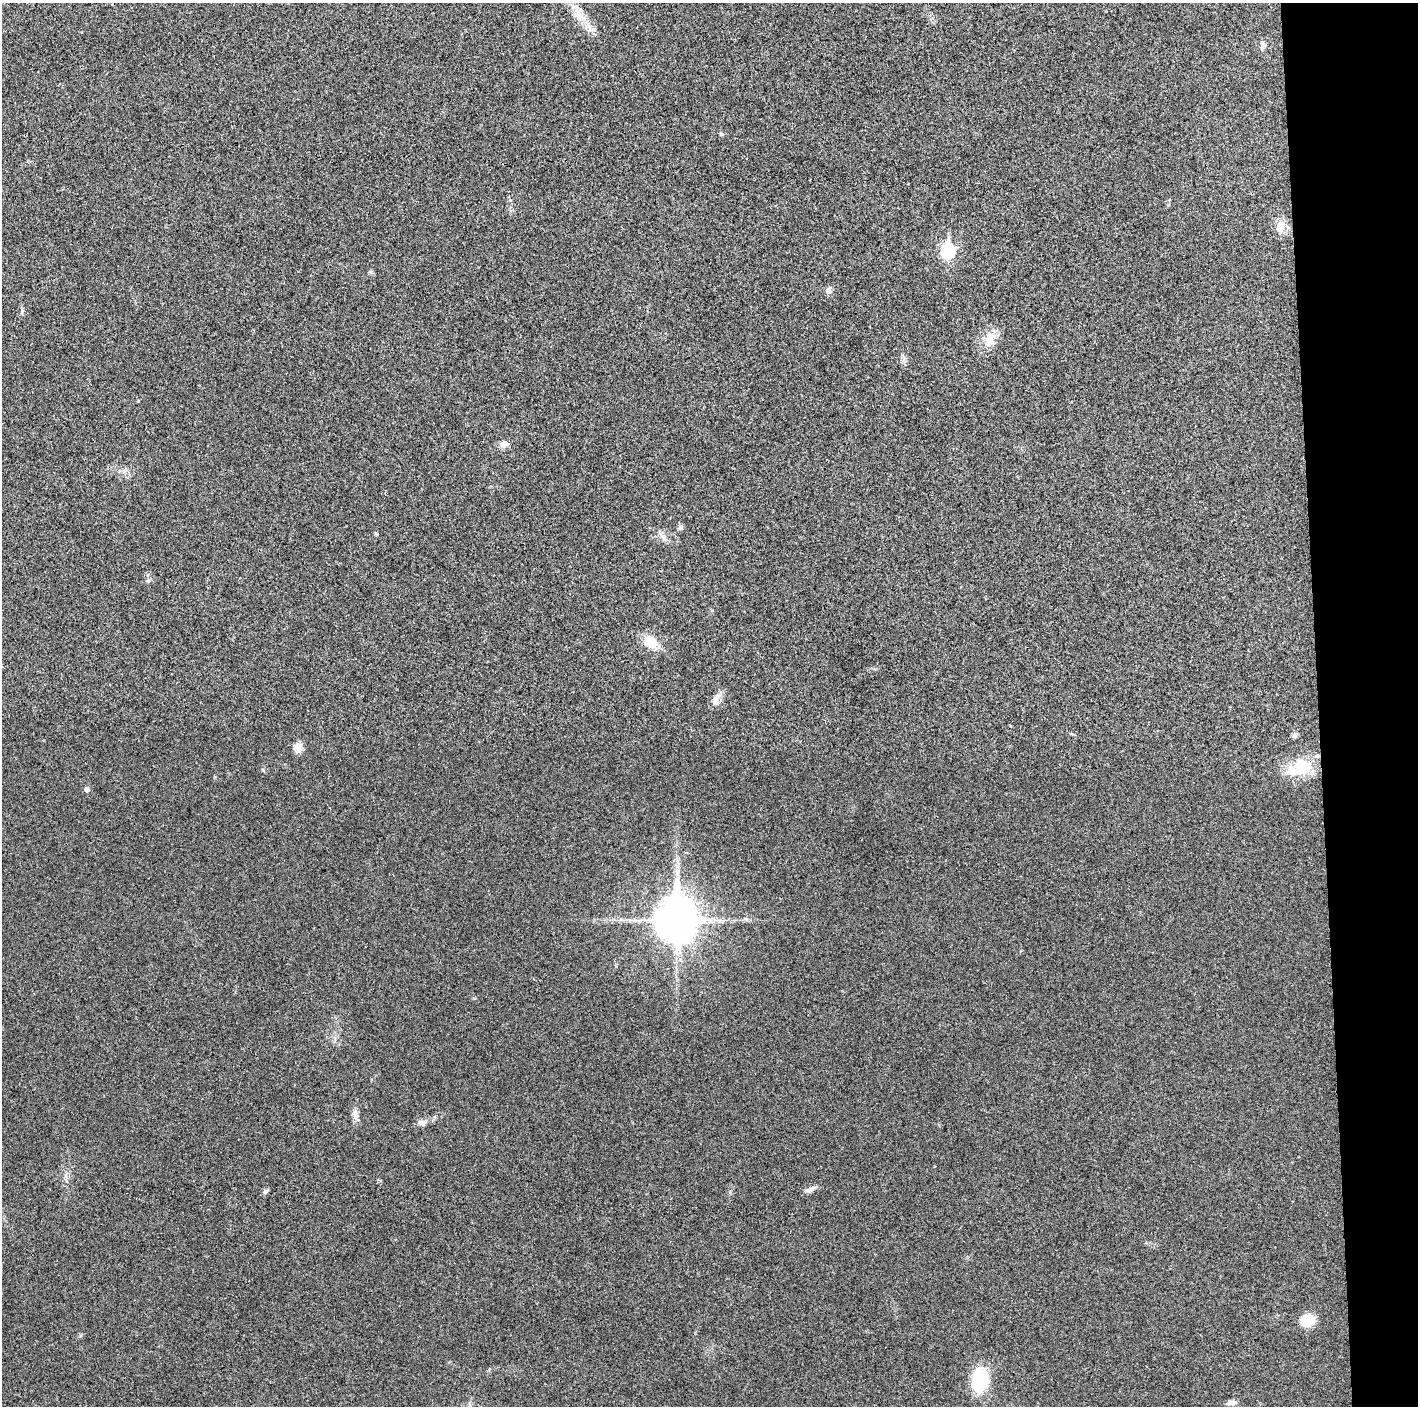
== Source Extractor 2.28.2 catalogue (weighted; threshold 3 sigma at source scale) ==
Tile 6 of 3 x 3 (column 3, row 2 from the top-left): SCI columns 2832-4247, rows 1411-2814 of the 4248 x 4222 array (HDU 1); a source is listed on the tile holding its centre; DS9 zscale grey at full resolution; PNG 1420 x 1408 px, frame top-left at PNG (2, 3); no overlay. Shown black and unused: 7% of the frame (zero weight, under 3 of 4 exposures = <1% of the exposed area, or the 3 px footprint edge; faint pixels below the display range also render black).
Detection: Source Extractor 2.28.2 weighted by HDU 2 'WHT'; one run over the whole footprint, this tile lists its part. Background 0.0197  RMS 0.0056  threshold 0.0251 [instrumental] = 3 sigma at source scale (4.5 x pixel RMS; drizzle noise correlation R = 1.50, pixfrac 1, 0.05/0.05 arcsec/px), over >= 5 px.
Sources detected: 23; all 23 listed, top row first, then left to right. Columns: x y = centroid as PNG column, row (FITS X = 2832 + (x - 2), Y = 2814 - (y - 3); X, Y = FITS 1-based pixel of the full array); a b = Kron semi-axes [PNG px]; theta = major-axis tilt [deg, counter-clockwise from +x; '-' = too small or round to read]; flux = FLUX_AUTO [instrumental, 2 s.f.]
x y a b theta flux
580 17 14 12 67 5.5
1263 45 10 7 56 2
1280 227 15 11 78 6.1
948 250 8 6 90 75
828 291 8 7 - 1.8
990 339 22 13 83 8
504 444 13 7 9 2.6
680 527 7 5 68 1.3
663 536 11 6 -41 2.4
148 581 6 4 -42 0.74
651 642 12 9 -45 11
716 700 17 9 77 4.1
1294 735 7 7 - 1.3
298 747 12 10 87 3.8
1301 767 28 23 7 19
87 789 5 5 - 1.7
676 920 16 12 -89 1500
355 1115 16 6 -90 3
421 1123 10 8 -7 2.2
811 1189 14 6 27 2.4
1307 1321 15 12 25 11
980 1380 19 13 80 35
1232 1403 12 6 10 2.2
Unlisted compact peaks at least as high as the median listed source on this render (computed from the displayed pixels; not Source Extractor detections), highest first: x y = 265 1192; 22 311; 263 770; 371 272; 722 134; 65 1175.